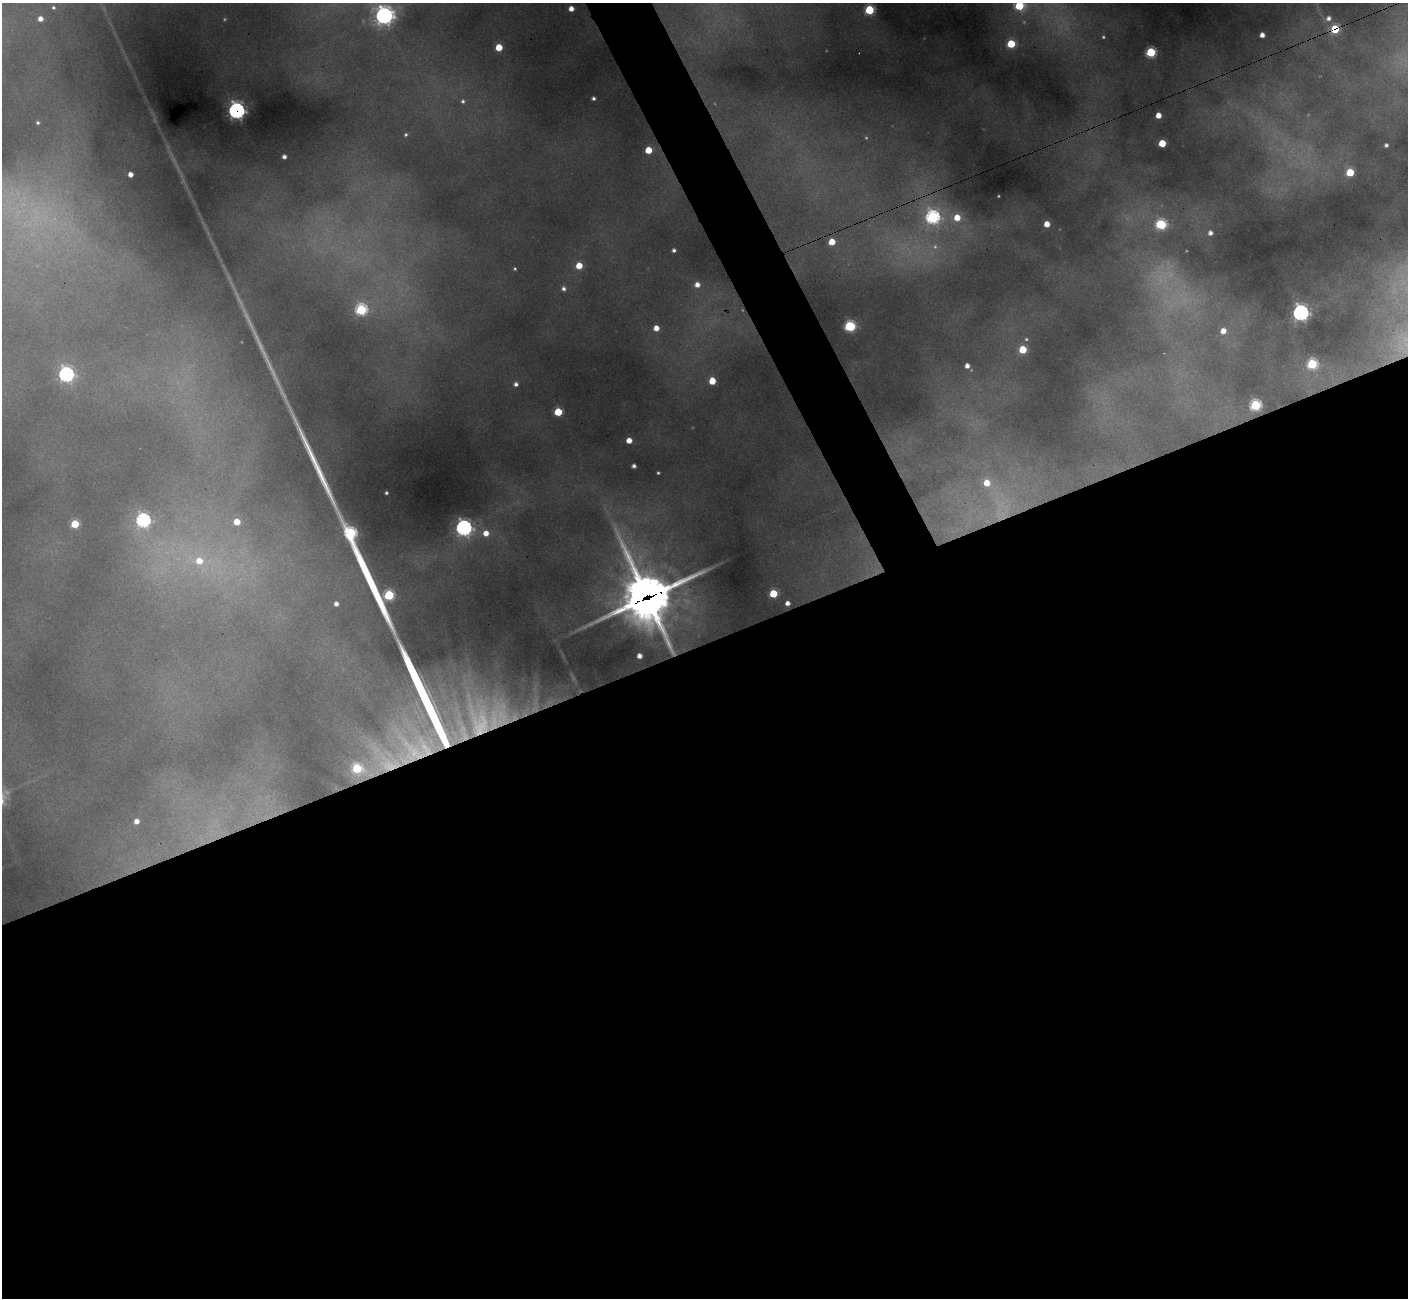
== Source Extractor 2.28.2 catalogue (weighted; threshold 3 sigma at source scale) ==
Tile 15 of 4 x 4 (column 3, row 4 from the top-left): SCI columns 2818-4223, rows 287-1582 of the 5630 x 5619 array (HDU 1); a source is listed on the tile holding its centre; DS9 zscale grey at full resolution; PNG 1410 x 1300 px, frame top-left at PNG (2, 3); no overlay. Shown black and unused: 53% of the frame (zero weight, under 3 of 4 exposures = <1% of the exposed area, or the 3 px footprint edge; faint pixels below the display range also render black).
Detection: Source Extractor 2.28.2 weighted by HDU 2 'WHT'; one run over the whole footprint, this tile lists its part. Background 0.448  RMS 0.015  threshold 0.0664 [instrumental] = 3 sigma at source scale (4.5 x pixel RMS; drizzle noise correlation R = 1.50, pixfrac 1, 0.05/0.05 arcsec/px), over >= 5 px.
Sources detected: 87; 13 too faint to see at this stretch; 3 long thin detections or spike segments (spike, bleed or trail) — not listed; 1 inside a brighter listed object's ellipse — not listed separately; the other 70 listed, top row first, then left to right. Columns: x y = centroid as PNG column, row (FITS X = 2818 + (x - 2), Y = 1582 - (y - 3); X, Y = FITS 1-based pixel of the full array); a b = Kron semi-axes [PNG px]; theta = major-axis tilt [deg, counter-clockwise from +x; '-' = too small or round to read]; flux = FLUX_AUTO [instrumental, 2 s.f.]
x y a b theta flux
1019 5 7 6 - 150
53 7 4 4 - 3.5
571 9 4 4 - 15
869 10 5 5 - 150
384 15 8 8 - 930
1328 18 6 5 - 7.5
40 19 4 4 - 13
1335 29 6 5 - 86
1262 35 4 4 - 14
1011 44 5 5 - 94
499 47 5 5 - 51
1151 52 5 5 - 190
593 98 4 4 - 5
463 101 6 5 - 4.9
236 110 8 7 - 630
1158 115 5 4 - 23
38 123 4 4 - 3.8
406 135 6 5 - 4.1
1162 143 5 5 - 69
1386 145 4 4 - 4.6
648 150 5 5 - 52
284 157 4 4 - 8
1350 172 5 5 - 88
130 174 4 4 - 14
933 217 7 7 - 450
957 218 6 6 - 37
1047 224 5 5 - 26
1161 224 6 6 - 200
1210 233 5 4 - 9.4
832 242 5 5 - 36
674 250 4 4 - 5.3
579 266 5 5 - 40
515 269 4 4 - 2.8
697 285 5 5 - 14
564 289 6 5 - 7.7
361 310 6 6 - 280
1301 313 7 7 - 640
850 326 6 5 - 250
656 328 5 5 - 21
1223 331 5 5 - 23
1026 339 6 5 - 3.6
1023 349 5 5 - 82
1312 364 6 6 - 200
967 366 5 5 - 13
66 374 7 7 - 520
712 381 5 5 - 46
516 384 5 5 - 8.1
1255 405 6 6 - 250
558 412 5 5 - 92
629 440 5 4 - 23
634 466 4 4 - 6.8
658 473 3 3 - 2.8
987 483 8 7 - 39
386 493 3 3 - 3.6
143 520 7 6 - 470
237 522 5 5 - 42
75 524 5 5 - 88
464 528 8 8 - 630
350 533 6 6 - 300
486 533 7 7 - 24
199 561 15 11 -1 48
773 594 5 5 - 92
389 595 6 5 - 190
647 597 28 27 - 5400
787 603 5 4 - 12
336 604 4 4 - 8.2
639 656 4 4 - 13
488 714 92 66 17 550
357 769 10 6 -23 140
136 821 6 5 - 16
Overlapping masked pixels (flux is a lower limit): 5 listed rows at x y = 1335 29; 236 110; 647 597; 488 714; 357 769
Isophote crosses this tile's border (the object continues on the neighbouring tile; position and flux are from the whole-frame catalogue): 2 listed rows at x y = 1019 5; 384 15